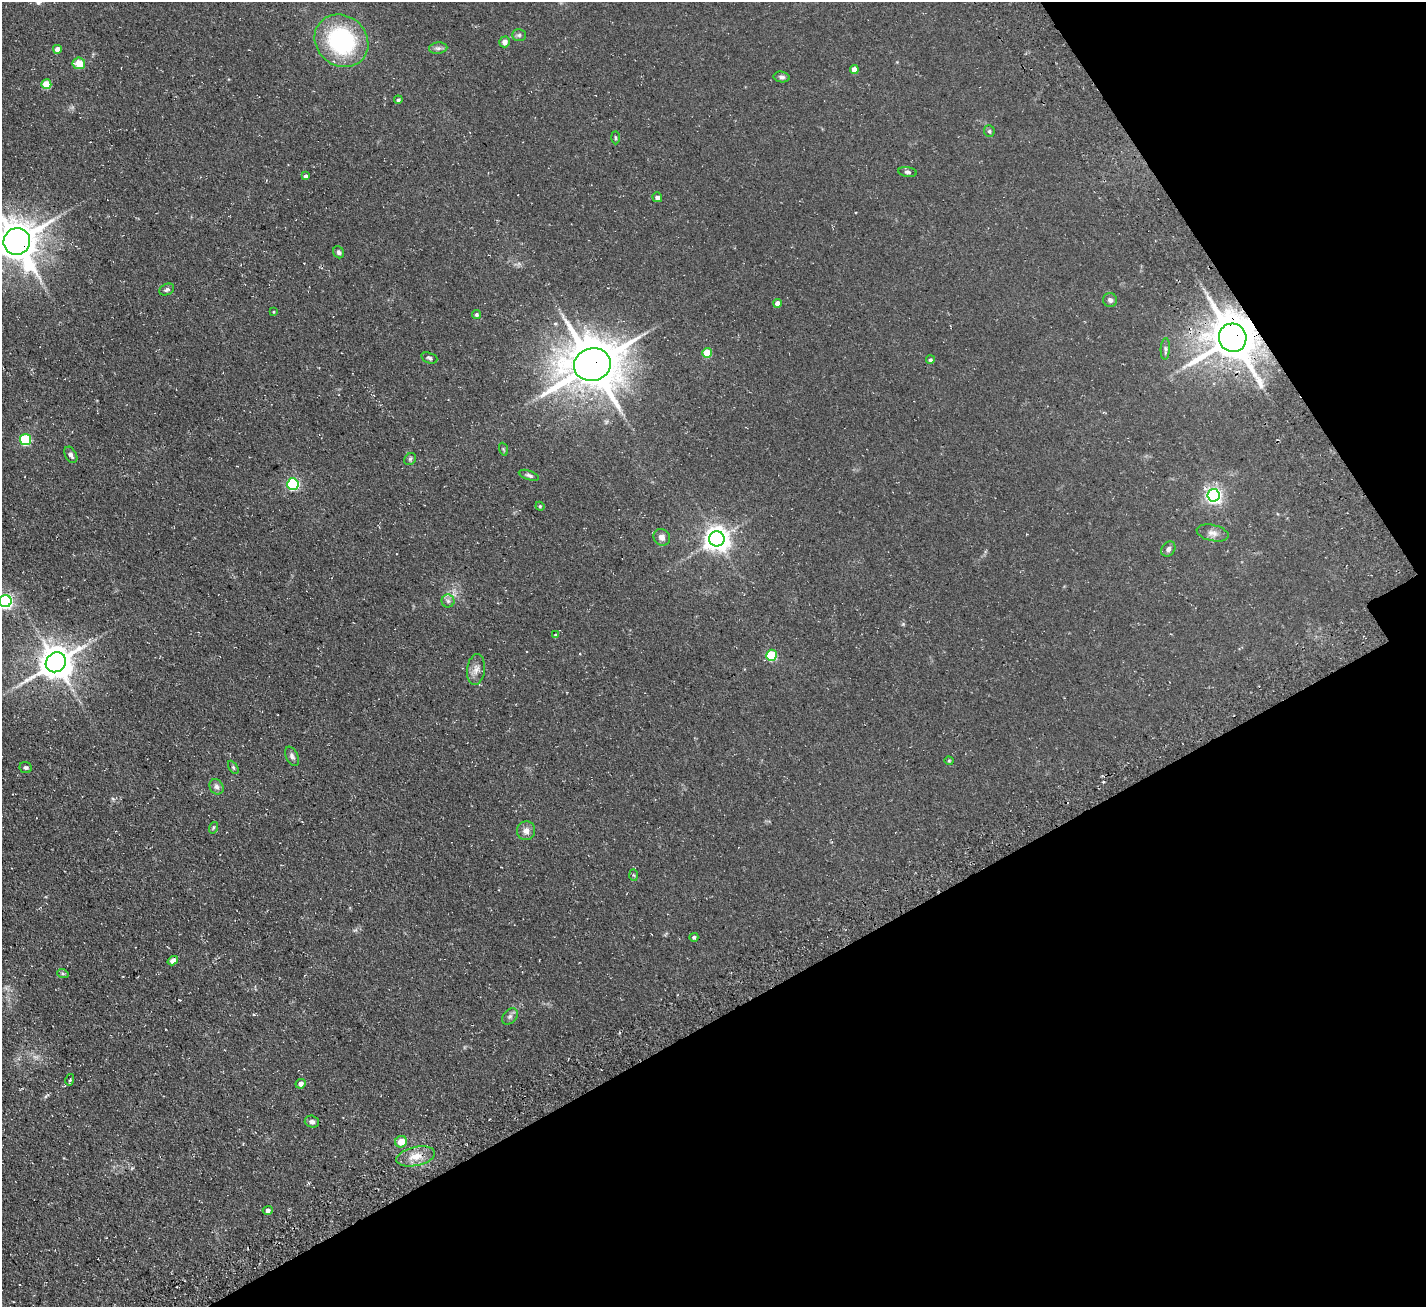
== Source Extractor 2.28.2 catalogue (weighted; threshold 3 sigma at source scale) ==
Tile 12 of 4 x 4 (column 4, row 3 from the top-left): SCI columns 4439-5862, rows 1638-2942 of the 6030 x 6023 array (HDU 1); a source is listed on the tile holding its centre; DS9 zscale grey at full resolution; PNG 1428 x 1309 px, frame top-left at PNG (2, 2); each listed source drawn as its Kron ellipse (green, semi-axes under 4 px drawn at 4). Shown black and unused: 29% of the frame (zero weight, under 3 of 4 exposures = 11% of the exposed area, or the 3 px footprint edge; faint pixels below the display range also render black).
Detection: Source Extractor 2.28.2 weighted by HDU 2 'WHT'; one run over the whole footprint, this tile lists its part. Background 0.0594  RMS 0.009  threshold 0.0403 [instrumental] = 3 sigma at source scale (4.5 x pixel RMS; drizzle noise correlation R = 1.50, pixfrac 1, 0.05/0.05 arcsec/px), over >= 5 px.
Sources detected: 64; all 64 listed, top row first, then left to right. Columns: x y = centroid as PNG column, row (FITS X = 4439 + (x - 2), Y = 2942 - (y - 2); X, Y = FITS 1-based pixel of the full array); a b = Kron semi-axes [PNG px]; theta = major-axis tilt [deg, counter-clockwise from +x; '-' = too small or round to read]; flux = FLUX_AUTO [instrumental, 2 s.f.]
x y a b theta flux
519 35 7 6 - 1.8
341 41 28 25 -39 97
505 42 5 5 - 4.2
438 48 9 5 7 2.6
57 49 4 4 - 6.8
79 63 6 5 - 14
854 69 4 4 - 5.9
782 77 8 5 -9 2.3
46 84 5 5 - 28
398 100 4 4 - 1.3
989 131 6 5 - 1.6
615 138 7 3 -89 1.1
907 172 9 4 -9 1.9
305 176 4 4 - 2
657 197 5 4 - 3.6
17 241 13 13 - 2600
339 252 6 5 - 2
167 290 8 5 26 2
1110 300 7 6 - 2.7
777 303 4 4 - 5.4
273 312 4 3 - 0.82
476 314 4 4 - 1.3
1233 338 14 13 - 3300
1165 349 11 4 88 2.3
707 353 5 5 - 21
429 358 8 5 -20 1.8
930 360 4 4 - 1.6
592 365 18 16 15 3900
25 439 5 5 - 64
503 449 6 4 -71 1
71 455 9 5 -61 2.9
410 459 6 5 - 1.6
529 475 10 4 -19 2
293 484 6 6 - 110
1214 495 6 6 - 280
540 506 4 4 - 1
1213 533 16 8 -12 5.3
662 537 9 8 - 4.6
717 539 7 7 - 800
1168 549 8 6 51 3
5 601 6 6 - 210
448 601 6 6 - 2.5
555 635 4 4 - 0.9
771 655 5 5 - 53
56 662 10 9 - 1900
476 670 15 9 83 6.1
292 756 10 6 -66 2.9
949 761 4 4 - 1
26 767 6 5 - 1.9
233 767 7 4 -58 1.5
216 787 8 6 -57 2.9
213 828 6 3 72 1.1
526 831 9 9 - 5
634 875 6 4 -88 1.1
694 937 4 4 - 1.8
173 961 5 4 - 5.2
63 974 6 3 -19 1.3
510 1017 9 6 48 2.7
70 1080 6 2 76 0.98
301 1084 5 4 - 3.5
312 1122 7 6 - 2.7
401 1142 6 5 - 12
416 1156 19 9 13 11
268 1210 5 4 - 2.8
Overlapping masked pixels (flux is a lower limit): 4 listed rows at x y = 17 241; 1233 338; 592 365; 56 662
Isophote crosses this tile's border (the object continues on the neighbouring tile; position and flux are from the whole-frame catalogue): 2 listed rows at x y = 17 241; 5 601